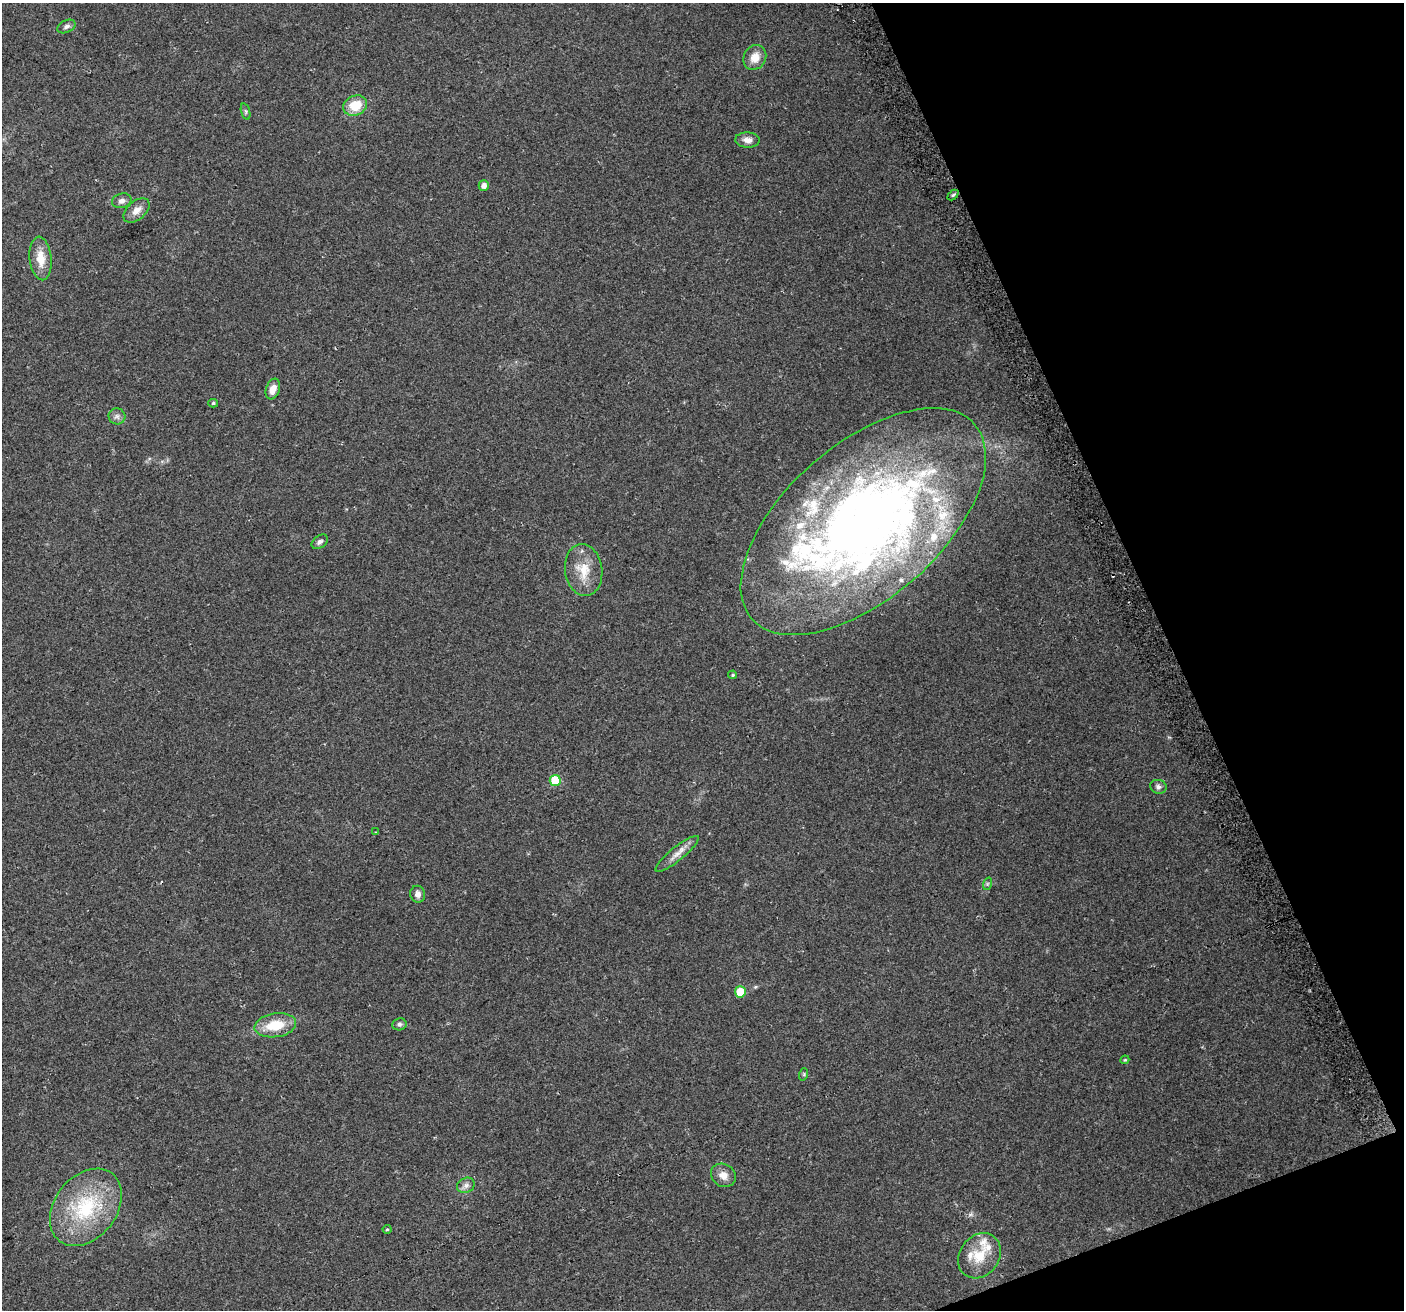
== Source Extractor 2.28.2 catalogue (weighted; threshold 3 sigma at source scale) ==
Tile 12 of 4 x 4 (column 4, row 3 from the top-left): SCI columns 4237-5638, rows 1463-2770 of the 5668 x 5486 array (HDU 1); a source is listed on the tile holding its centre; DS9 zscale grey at full resolution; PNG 1406 x 1312 px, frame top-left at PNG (2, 3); each listed source drawn as its Kron ellipse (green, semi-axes under 4 px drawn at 4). Shown black and unused: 19% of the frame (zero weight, under 2 of 3 exposures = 2% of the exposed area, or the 3 px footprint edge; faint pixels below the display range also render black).
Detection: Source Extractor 2.28.2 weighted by HDU 2 'WHT'; one run over the whole footprint, this tile lists its part. Background 0.0543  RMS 0.011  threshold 0.0493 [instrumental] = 3 sigma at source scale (4.5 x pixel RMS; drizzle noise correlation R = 1.50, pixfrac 1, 0.0396/0.0396 arcsec/px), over >= 5 px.
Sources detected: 45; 1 cosmic-ray / hot-pixel residue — neither listed nor drawn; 11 inside a brighter listed object's ellipse — not listed separately; the other 33 listed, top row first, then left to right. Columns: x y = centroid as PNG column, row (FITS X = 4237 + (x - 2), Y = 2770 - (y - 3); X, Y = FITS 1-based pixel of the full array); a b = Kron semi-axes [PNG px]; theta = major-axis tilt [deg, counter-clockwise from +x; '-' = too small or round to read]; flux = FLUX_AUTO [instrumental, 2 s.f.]
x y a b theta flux
66 26 9 6 26 3.3
755 57 13 11 59 12
355 106 12 9 24 23
246 111 8 3 -71 1.7
748 140 12 7 -3 6.7
484 186 5 5 - 5.2
953 195 6 4 44 1.7
122 201 10 7 17 4.7
137 210 15 9 39 8.9
41 258 22 11 -84 17
273 389 10 7 71 9.1
213 403 5 4 - 1.5
117 416 8 8 - 4
863 522 148 77 41 980
320 542 9 6 36 3.1
584 570 26 18 -82 25
733 675 4 3 - 1.1
555 781 5 5 - 45
1158 787 8 7 - 3.4
376 832 3 2 - 0.85
677 854 27 6 39 9.8
987 884 6 4 71 1.5
418 894 8 7 - 4.7
740 992 5 5 - 27
399 1024 7 6 - 2.5
275 1025 21 12 8 29
1125 1060 4 4 - 1.2
804 1074 6 4 72 1.4
723 1175 13 11 -35 9.2
466 1185 9 7 26 4.6
86 1207 43 31 52 84
387 1229 4 4 - 1.2
979 1256 24 19 52 27